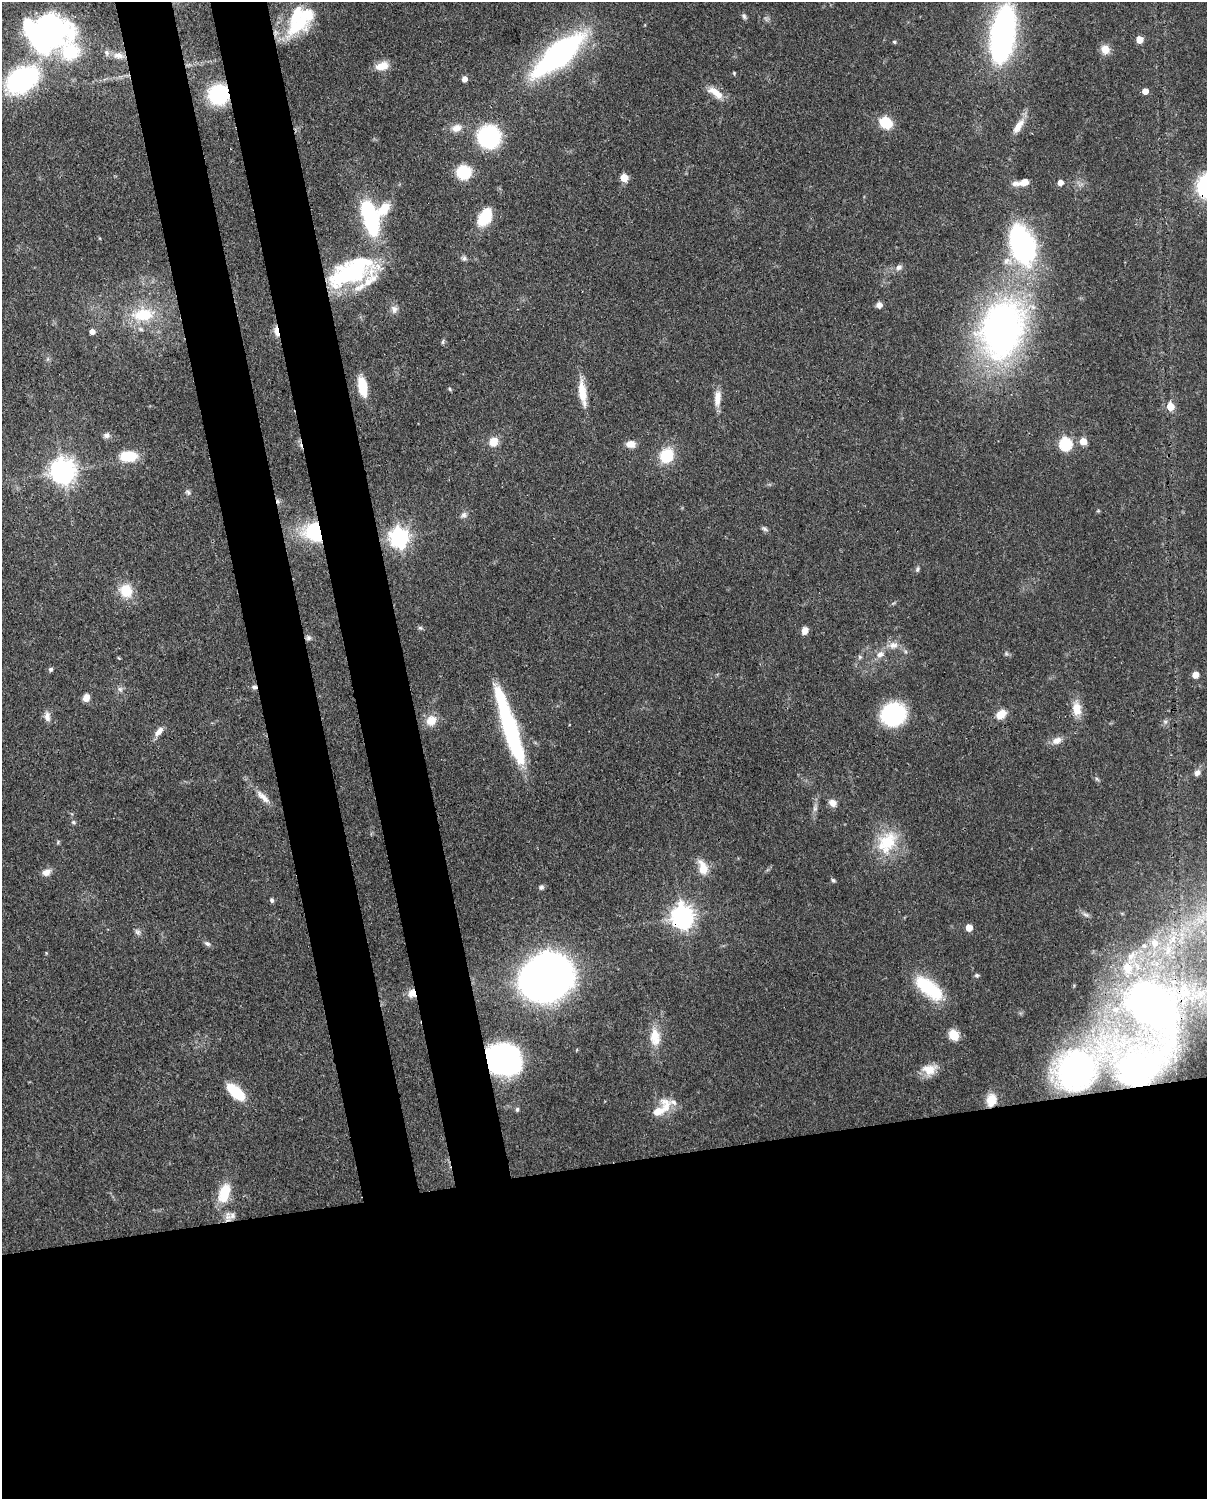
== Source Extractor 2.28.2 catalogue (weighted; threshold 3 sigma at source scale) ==
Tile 11 of 4 x 3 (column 3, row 3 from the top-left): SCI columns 2502-3706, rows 155-1651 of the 5001 x 4912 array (HDU 1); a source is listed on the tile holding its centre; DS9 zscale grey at full resolution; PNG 1209 x 1501 px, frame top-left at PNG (2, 2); no overlay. Shown black and unused: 30% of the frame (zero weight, under 3 of 4 exposures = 7% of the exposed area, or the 3 px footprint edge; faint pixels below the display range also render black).
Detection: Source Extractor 2.28.2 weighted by HDU 2 'WHT'; one run over the whole footprint, this tile lists its part. Background 0.114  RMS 0.0043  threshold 0.0195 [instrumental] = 3 sigma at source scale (4.5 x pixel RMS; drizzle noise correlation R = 1.50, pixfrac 1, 0.05/0.05 arcsec/px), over >= 5 px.
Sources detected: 131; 8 inside a brighter object's white glare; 1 cosmic-ray / hot-pixel residue — not listed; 5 inside a brighter listed object's ellipse — not listed separately; the other 117 listed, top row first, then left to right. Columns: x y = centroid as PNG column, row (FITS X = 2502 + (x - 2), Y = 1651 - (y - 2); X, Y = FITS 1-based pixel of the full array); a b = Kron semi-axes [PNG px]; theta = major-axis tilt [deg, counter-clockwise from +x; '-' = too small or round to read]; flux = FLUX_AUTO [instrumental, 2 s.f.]
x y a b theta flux
744 16 8 5 -62 1
298 26 36 17 34 23
51 30 43 31 -28 86
1003 34 41 15 81 190
1139 40 5 5 - 7.7
894 42 5 4 - 0.62
1105 49 10 9 - 4.6
559 54 33 12 40 180
118 55 13 8 -5 3.2
382 66 16 9 16 5.9
734 73 4 4 - 0.45
464 79 5 4 - 3.3
22 80 24 16 32 91
1145 91 5 4 - 4.3
716 93 23 9 -36 5.7
219 94 16 15 - 37
886 123 13 11 -33 11
1018 126 23 8 55 5
456 128 14 10 18 3.9
489 137 18 18 - 45
464 172 10 10 - 23
624 178 5 5 - 13
1024 182 9 7 24 3.8
1060 182 5 4 - 3.5
1015 183 13 7 1 2.2
383 209 20 11 47 8.3
370 217 31 12 -73 60
485 217 19 11 61 16
1021 243 45 24 -71 80
464 258 7 6 - 1.1
899 267 8 7 - 1.7
351 272 55 26 30 56
879 305 7 6 - 2.1
394 309 10 9 - 2.2
143 315 26 15 6 18
1002 329 49 35 77 210
276 331 13 5 -77 3.1
92 332 5 5 - 2.8
443 342 6 4 71 0.65
362 386 20 8 -78 10
450 389 6 4 -87 0.56
582 393 34 9 -82 8.7
717 398 22 8 84 4.8
1170 406 5 5 - 9.5
107 435 9 7 5 1.6
1083 441 5 5 - 7
493 442 10 9 - 5.5
631 444 10 8 -1 3.7
1065 444 6 6 - 57
666 455 14 12 56 15
128 456 18 11 2 13
63 471 8 8 - 460
188 492 8 6 -46 1
1098 511 5 4 - 0.49
464 515 8 7 - 1.6
765 529 8 6 -42 1
315 532 19 17 -31 33
399 537 7 7 - 230
917 569 8 5 70 0.86
126 591 14 12 -56 11
420 628 7 4 -1 0.7
805 631 8 7 - 2.6
308 638 7 6 - 1.1
893 645 13 9 4 3.4
1006 653 6 5 - 0.78
880 654 10 8 21 2.9
860 657 6 5 - 0.77
51 669 6 5 - 0.82
1195 675 5 5 - 4.8
254 687 7 5 -11 1.3
120 689 7 7 - 1.3
86 698 7 6 - 3.6
1077 709 20 12 -83 6
894 714 19 17 26 49
1001 715 10 7 42 7.3
47 717 13 7 -80 2.4
431 720 14 12 54 5.6
1165 721 6 4 -18 0.77
510 729 79 12 -72 70
159 731 14 7 46 3.1
1057 740 13 9 22 3.4
1197 773 8 7 - 2
1097 779 7 3 -45 0.67
263 797 22 8 -43 4.1
833 803 9 7 -40 3
73 822 6 5 - 0.76
887 842 35 23 58 19
703 868 18 10 -72 7.2
46 872 11 8 22 2.7
833 880 6 5 - 0.76
541 887 7 6 - 1.1
272 900 6 5 - 0.89
1085 914 11 4 -35 1.2
682 917 8 8 - 340
969 927 5 5 - 6.8
138 932 8 6 -15 1.3
1154 943 9 8 - 3.6
207 944 9 5 -30 1.2
1144 946 6 5 - 0.82
1131 956 13 8 44 3.1
977 975 6 5 - 0.8
546 978 32 26 28 490
929 988 36 15 -39 24
412 993 11 9 61 4
1149 1004 50 34 -41 160
954 1035 11 9 -63 7.3
655 1037 24 13 -85 8.3
506 1060 23 18 -57 110
929 1069 18 13 4 6
1075 1069 24 21 58 73
1136 1069 46 35 -72 49
236 1092 19 9 -41 17
991 1100 16 12 82 8
517 1109 6 5 - 0.73
661 1109 33 13 43 9.7
224 1193 22 12 72 12
228 1217 11 9 9 3.2
Overlapping masked pixels (flux is a lower limit): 10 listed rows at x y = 219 94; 276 331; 315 532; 254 687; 682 917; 412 993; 1149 1004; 506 1060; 1136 1069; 991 1100